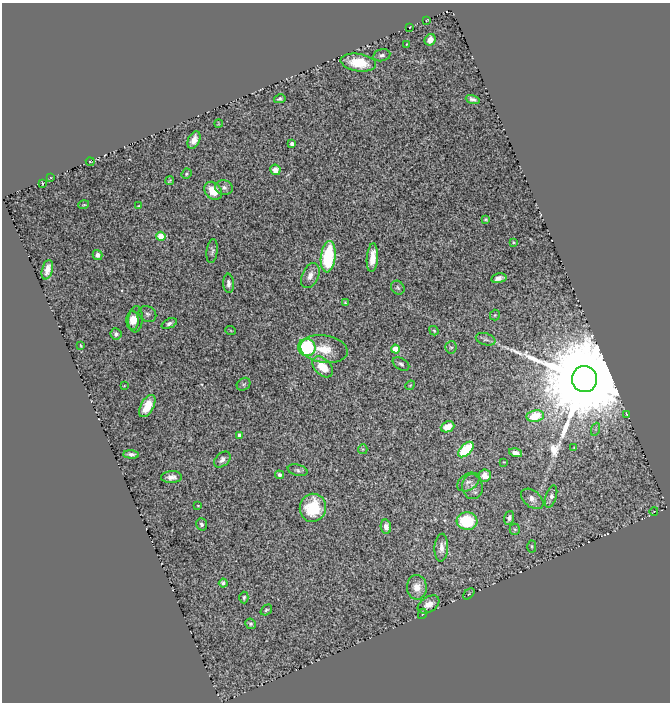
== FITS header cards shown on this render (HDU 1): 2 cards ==
NAXIS1  =                  668
NAXIS2  =                  700

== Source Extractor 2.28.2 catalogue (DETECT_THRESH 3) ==
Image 668 x 700 px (HDU 1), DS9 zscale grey, 1 PNG px = 1 image px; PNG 672 x 704 px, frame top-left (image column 1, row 700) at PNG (2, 3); each listed source drawn as its Kron ellipse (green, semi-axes under 4 px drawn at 4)
Background 3.11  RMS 0.035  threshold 0.106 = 3 sigma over >= 5 px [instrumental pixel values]
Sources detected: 93; all 93 listed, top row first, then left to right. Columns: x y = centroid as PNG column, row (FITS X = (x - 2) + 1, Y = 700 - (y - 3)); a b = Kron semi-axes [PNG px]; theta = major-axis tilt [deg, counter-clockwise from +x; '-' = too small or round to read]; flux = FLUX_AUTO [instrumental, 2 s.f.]
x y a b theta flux
427 20 3 2 - 1.6
410 27 3 2 - 1.2
430 40 6 5 - 21
407 44 3 2 - 2
382 55 9 6 12 7.8
358 62 18 9 -9 82
280 99 6 4 11 5.3
473 99 7 4 -19 9.2
218 124 4 2 - 2
194 140 9 5 66 20
292 144 4 4 - 13
90 162 4 2 - 1.6
275 170 5 5 - 21
186 174 5 4 - 3.7
51 177 4 2 - 1.9
170 181 4 2 - 2.9
42 183 3 2 - 2
224 188 9 7 -15 10
213 191 10 8 -48 37
84 205 5 3 - 2.6
139 206 3 2 - 2
486 220 4 3 - 3.6
161 236 4 4 - 73
513 242 3 3 - 2.5
212 251 12 5 84 7.4
97 255 5 4 - 12
328 257 16 7 83 200
372 258 14 5 85 31
47 270 10 5 75 21
310 276 13 8 64 22
499 278 8 5 10 12
229 283 10 5 -86 11
398 288 7 6 - 5.2
345 303 4 3 - 2.8
147 314 9 7 -33 7.9
495 315 5 5 - 3.1
136 319 13 7 84 14
132 320 9 6 -88 21
169 323 8 4 24 7.3
231 331 5 3 - 2
434 331 5 3 - 3.4
116 334 6 5 - 6.9
486 339 10 6 -16 8.3
81 345 3 2 - 2.5
307 347 9 8 - 230
451 347 6 5 - 5.1
324 349 24 13 -8 50
395 349 4 4 - 68
401 364 9 5 -31 6.6
323 367 12 8 -46 56
584 379 13 12 - 96000
244 384 7 6 - 4.5
410 385 5 4 - 2.8
124 386 3 2 - 1.4
147 406 12 6 62 46
626 414 4 2 - 1.9
535 416 8 6 10 88
447 427 7 5 23 38
596 429 7 4 71 3.8
239 435 4 3 - 7.3
574 448 3 2 - 1.7
363 449 5 4 - 2.9
466 449 9 5 46 150
516 453 6 4 -15 12
131 454 8 3 -4 8.3
222 459 9 6 42 12
504 462 3 2 - 1.7
298 470 10 5 -14 7.1
280 475 4 4 - 6.3
485 475 6 6 - 19
172 477 10 6 2 15
468 482 12 8 32 11
472 487 12 10 -82 16
551 497 11 5 72 9.9
532 499 13 8 -39 14
198 506 3 2 - 1.7
313 508 14 13 - 100
654 511 4 2 - 1.7
509 518 7 4 75 8.2
467 521 10 9 - 140
201 524 6 5 - 7.6
386 527 7 5 -81 18
515 529 5 5 - 3.9
532 546 6 4 -87 3.5
441 548 14 6 87 19
223 583 4 4 - 6.3
417 587 12 10 -88 33
469 594 7 2 45 2.1
244 597 6 4 -87 5.1
429 604 12 7 33 24
266 610 6 4 38 4.6
422 614 5 3 - 2.2
250 624 5 5 - 4.8